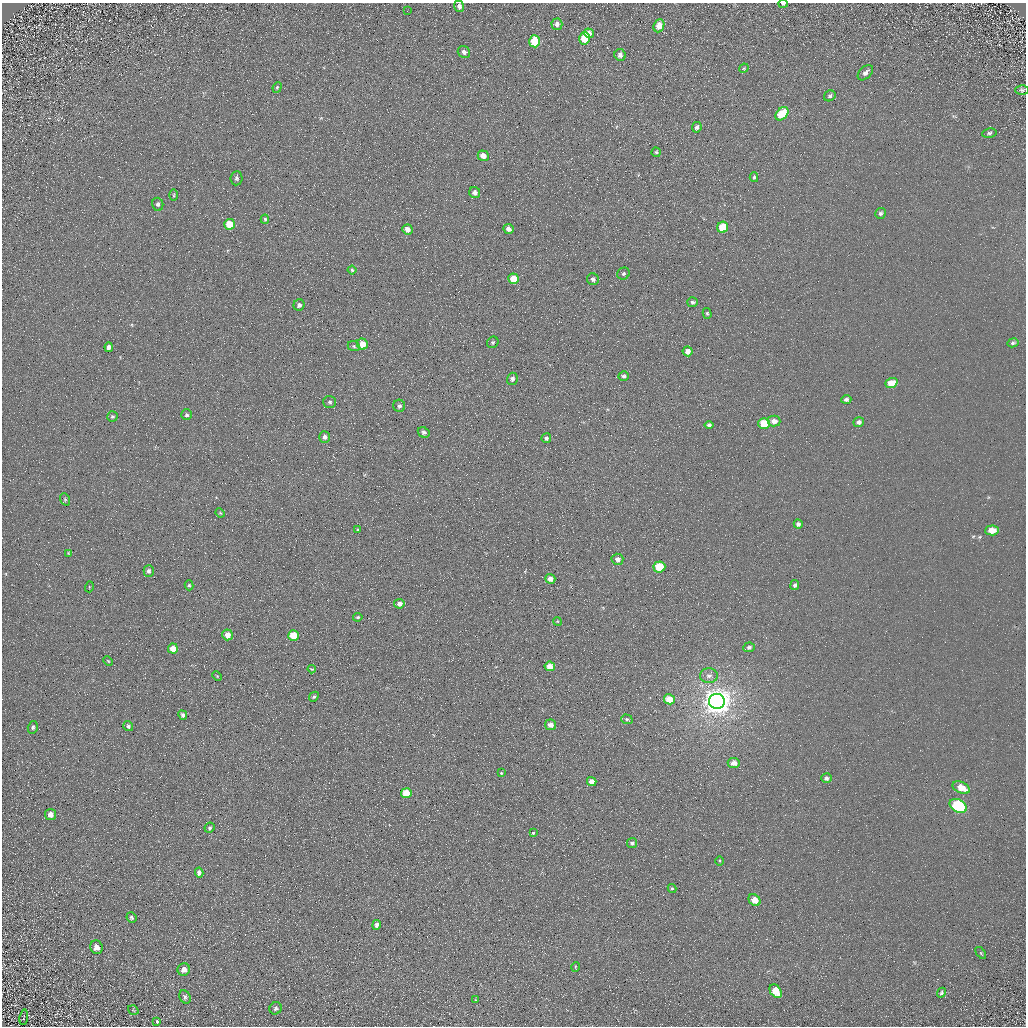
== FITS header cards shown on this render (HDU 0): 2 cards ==
NAXIS1  =                 1024 / Required FITS header
NAXIS2  =                 1024 / Required FITS header

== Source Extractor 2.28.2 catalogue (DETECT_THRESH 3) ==
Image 1024 x 1024 px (HDU 0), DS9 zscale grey, 1 PNG px = 1 image px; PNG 1028 x 1028 px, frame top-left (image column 1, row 1024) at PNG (2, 3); each listed source drawn as its Kron ellipse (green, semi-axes under 4 px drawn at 4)
Background 5.18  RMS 7.8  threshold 23.3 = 3 sigma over >= 5 px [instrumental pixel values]
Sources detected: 121; all 121 listed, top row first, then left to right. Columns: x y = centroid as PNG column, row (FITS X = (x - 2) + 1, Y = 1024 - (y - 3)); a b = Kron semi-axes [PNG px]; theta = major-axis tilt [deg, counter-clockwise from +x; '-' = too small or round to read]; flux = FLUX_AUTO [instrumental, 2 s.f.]
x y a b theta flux
783 4 5 3 - 1100
459 6 5 4 - 2400
407 11 2 2 - 740
557 24 5 5 - 1900
659 26 6 5 - 5100
589 33 5 4 - 3100
585 38 6 5 - 15000
535 41 6 5 - 19000
464 52 6 6 - 2000
620 55 6 5 - 2100
744 68 5 4 - 560
865 73 9 5 45 2400
277 87 5 4 - 720
1022 90 6 5 - 1000
830 96 6 5 - 1100
782 114 7 5 46 16000
697 127 5 4 - 1200
989 133 7 4 9 1000
656 152 5 4 - 760
483 156 5 5 - 4800
754 177 5 4 - 830
236 178 7 6 - 1400
475 192 6 5 - 2700
174 195 5 3 - 580
158 204 6 5 - 1300
880 213 5 5 - 1200
265 219 4 4 - 850
230 224 5 5 - 11000
723 227 6 5 - 17000
407 229 5 5 - 4000
508 229 5 5 - 2600
352 270 4 4 - 780
623 274 6 5 - 1100
513 279 5 5 - 11000
593 279 6 5 - 1800
692 302 5 5 - 1200
299 305 6 5 - 1500
707 313 5 4 - 710
493 342 6 5 - 880
1013 343 5 4 - 1100
362 344 6 5 - 7100
354 346 6 5 - 870
109 347 5 4 - 1800
688 351 5 5 - 3300
624 376 5 4 - 1200
512 379 6 5 - 1500
891 383 6 4 18 9900
846 399 5 4 - 1300
330 402 6 6 - 1200
399 406 6 6 - 1400
187 415 5 5 - 1100
112 416 5 5 - 860
774 421 6 5 - 3100
859 422 5 5 - 1700
764 423 6 5 - 20000
709 425 4 4 - 1300
424 432 6 5 - 1600
325 437 6 5 - 1600
546 438 5 5 - 1100
65 499 6 4 -69 760
220 513 5 4 - 590
798 524 4 4 - 1500
358 530 4 3 - 710
992 530 7 5 4 6300
68 553 4 3 - 450
617 559 6 5 - 2300
659 567 6 5 - 17000
149 571 6 5 - 1500
550 579 5 4 - 2700
189 585 5 4 - 770
795 585 5 4 - 1300
89 587 5 3 - 430
399 604 5 5 - 2500
358 617 5 4 - 740
557 621 4 3 - 440
228 635 5 5 - 5200
293 636 5 5 - 14000
749 647 6 5 - 1300
173 649 5 5 - 7400
108 661 5 3 - 480
550 666 5 5 - 5500
312 669 4 4 - 470
217 676 5 3 - 440
709 676 9 7 -2 2500
314 697 5 4 - 860
669 699 5 5 - 11000
717 701 8 7 - 800000
183 715 5 4 - 1400
627 719 6 4 -19 890
550 725 5 5 - 3700
128 726 5 4 - 1100
33 727 6 5 - 1200
734 763 6 5 - 3600
501 773 3 2 - 3400
826 778 5 5 - 1500
592 782 5 4 - 4300
961 787 9 5 -26 7400
406 793 5 5 - 12000
958 806 9 6 -27 59000
50 814 5 5 - 3400
210 828 5 4 - 1100
533 833 3 3 - 6100
632 843 5 5 - 1100
719 861 5 3 - 550
199 873 5 4 - 2200
672 888 4 4 - 660
755 900 7 5 -41 7000
131 917 5 4 - 990
377 925 5 4 - 2100
97 947 7 6 - 3200
981 953 7 4 -54 660
575 967 5 3 - 430
184 969 6 6 - 3200
776 991 7 5 -54 12000
941 993 5 4 - 860
185 997 7 5 -63 1200
476 1000 4 4 - 510
276 1008 6 5 - 1200
133 1010 5 3 - 480
24 1017 7 2 82 430
157 1022 3 3 - 3600
At the frame edge (FLAGS 8, measured only in part): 1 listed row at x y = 783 4